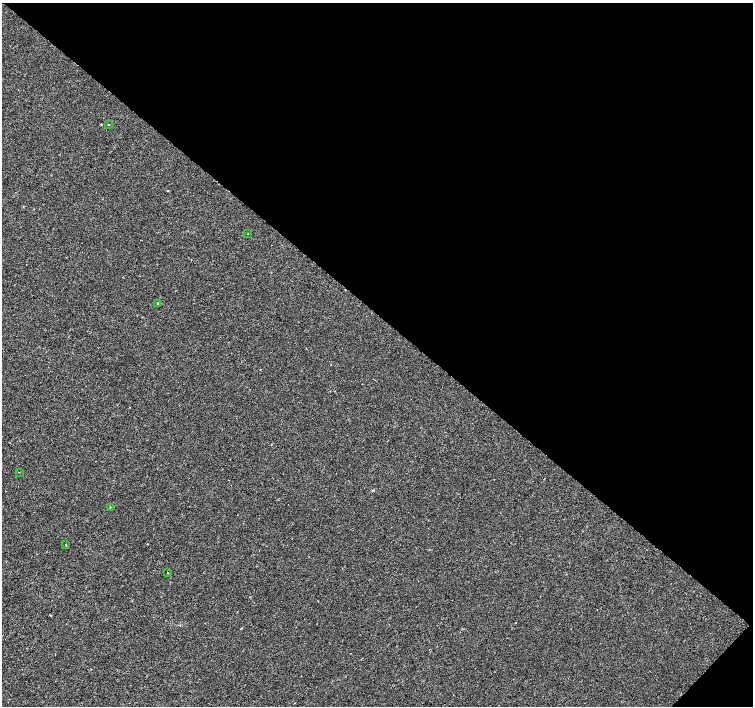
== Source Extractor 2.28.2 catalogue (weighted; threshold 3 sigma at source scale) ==
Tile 8 of 4 x 4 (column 4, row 2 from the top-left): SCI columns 4515-6016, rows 3048-4454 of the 6016 x 6029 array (HDU 1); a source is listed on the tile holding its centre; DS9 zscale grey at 2 x 2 block average (1 PNG px = mean of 2 x 2 image px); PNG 755 x 708 px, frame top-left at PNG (2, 3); each listed source drawn as its Kron ellipse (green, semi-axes under 4 px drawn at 4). Shown black and unused: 45% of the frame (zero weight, under 2 of 3 exposures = <1% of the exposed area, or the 3 px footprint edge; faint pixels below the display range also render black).
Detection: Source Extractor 2.28.2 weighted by HDU 2 'WHT'; one run over the whole footprint, this tile lists its part. Background 2.22e-04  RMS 0.0026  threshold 0.0116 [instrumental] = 3 sigma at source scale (4.5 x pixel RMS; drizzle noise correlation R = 1.50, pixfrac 1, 0.0396/0.0396 arcsec/px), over >= 5 px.
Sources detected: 8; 1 cosmic-ray / hot-pixel residue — neither listed nor drawn; the other 7 listed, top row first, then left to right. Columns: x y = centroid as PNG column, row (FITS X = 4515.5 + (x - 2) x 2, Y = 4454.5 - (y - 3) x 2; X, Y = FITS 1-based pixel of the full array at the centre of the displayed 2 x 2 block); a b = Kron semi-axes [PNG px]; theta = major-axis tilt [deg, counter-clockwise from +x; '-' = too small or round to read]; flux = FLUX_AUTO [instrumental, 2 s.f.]
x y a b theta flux
108 125 2 2 - 0.45
248 233 2 2 - 0.49
158 303 2 2 - 0.84
19 472 2 2 - 0.34
110 507 2 2 - 0.31
66 545 2 2 - 0.27
168 573 2 2 - 0.26